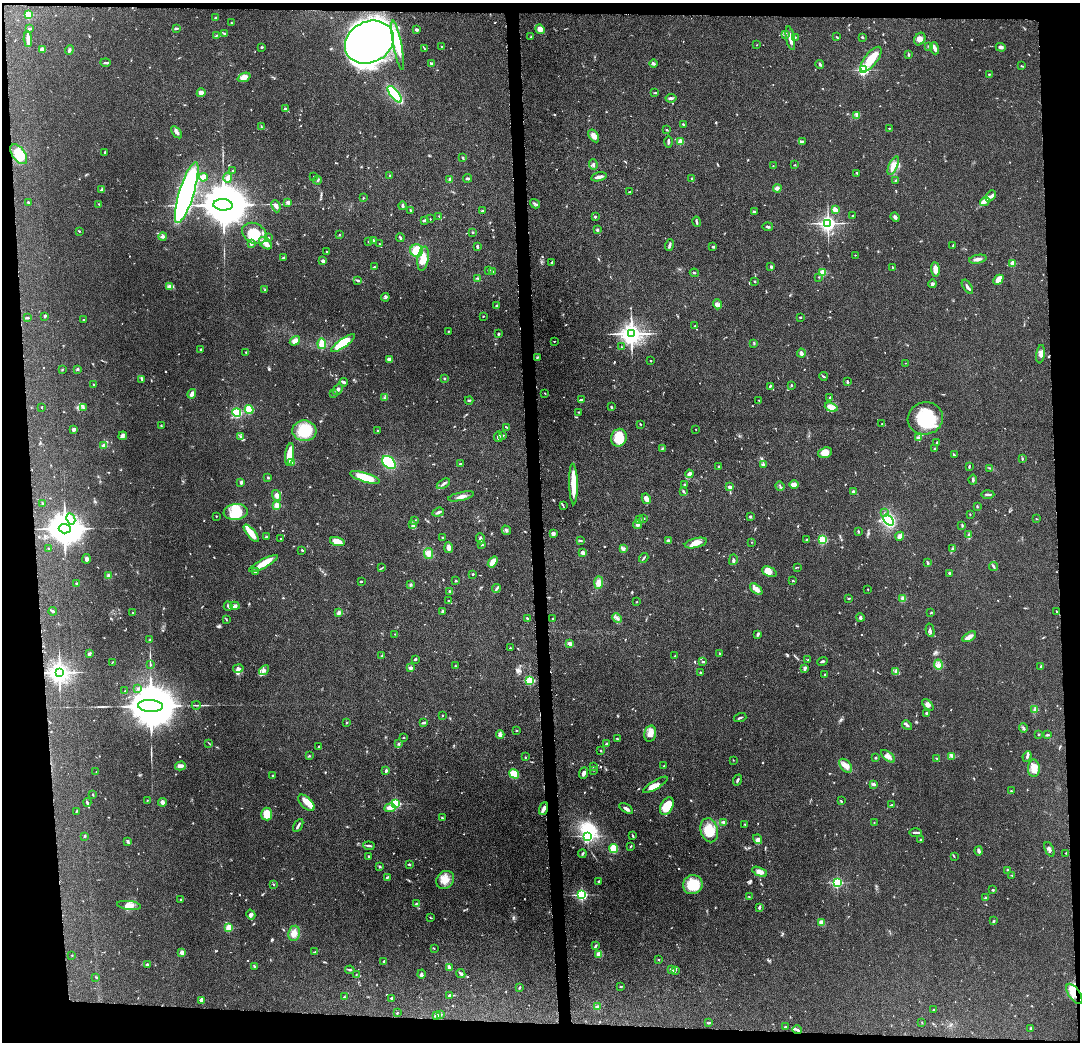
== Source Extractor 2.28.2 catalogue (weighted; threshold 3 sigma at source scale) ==
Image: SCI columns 1-4312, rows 64-4221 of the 4313 x 4285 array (HDU 1 of 3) = the unmasked area's bounding box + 8 px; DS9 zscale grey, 4 x 4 block average (1 PNG px = mean of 4 x 4 image px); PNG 1082 x 1044 px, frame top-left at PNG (2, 3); each listed source drawn as its Kron ellipse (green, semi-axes under 4 px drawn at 4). Shown black and unused: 9% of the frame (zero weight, under 4 of 8 exposures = <1% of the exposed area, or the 3 px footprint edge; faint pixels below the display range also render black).
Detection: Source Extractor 2.28.2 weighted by HDU 2 'WHT'. Background 0.132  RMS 0.0055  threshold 0.0224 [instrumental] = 3 sigma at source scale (4.09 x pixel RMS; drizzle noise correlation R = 1.36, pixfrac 0.8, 0.05/0.05 arcsec/px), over >= 5 px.
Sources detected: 799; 5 too faint to see at this stretch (4 x 4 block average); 4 inside a brighter object's white glare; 4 cosmic-ray / hot-pixel residue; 1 long thin detection or spike segment (spike, bleed or trail) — neither listed nor drawn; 12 coinciding with a brighter row at this scale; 32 inside a brighter listed object's ellipse — not listed separately; of the other 741, all 500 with FLUX_AUTO >= 1.5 (the completeness limit of this list) listed and drawn (241 fainter detections not listed), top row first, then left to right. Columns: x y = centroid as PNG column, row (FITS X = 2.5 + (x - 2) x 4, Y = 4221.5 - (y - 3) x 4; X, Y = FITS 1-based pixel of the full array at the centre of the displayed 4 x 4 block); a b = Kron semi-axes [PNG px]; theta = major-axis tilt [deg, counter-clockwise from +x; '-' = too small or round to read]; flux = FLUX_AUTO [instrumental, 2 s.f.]
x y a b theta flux
28 15 2 2 - 170
216 18 2 2 - 4.4
231 23 2 2 - 1.9
176 28 4 2 - 3.8
30 29 2 2 - 3.7
540 29 5 4 - 16
417 30 3 2 - 6.9
225 33 2 2 - 2.1
216 35 3 2 - 2.1
785 35 3 2 - 2.5
531 37 2 2 - 1.7
795 37 2 2 - 2.2
836 37 4 2 - 2.2
862 37 3 2 - 2.8
790 38 12 3 -80 17
28 39 8 3 -86 21
920 39 7 5 58 15
369 42 25 20 27 2300
398 45 25 4 -79 50
757 45 2 2 - 1.7
929 46 3 2 - 2
262 47 2 2 - 3.5
442 47 2 2 - 2
1001 47 5 3 - 6.8
935 48 6 2 -71 11
42 49 4 3 - 6.2
424 49 4 2 - 2.2
69 50 5 3 - 6.5
908 54 3 2 - 3.8
871 59 15 6 52 66
105 63 5 2 - 4.7
432 64 3 2 - 9.4
653 64 4 2 - 6
820 64 4 2 - 3.9
1021 66 3 2 - 2.8
863 70 2 2 - 470
989 74 2 2 - 3.3
244 77 7 3 21 23
201 93 4 3 - 13
655 93 3 2 - 1.9
395 94 10 3 -52 230
671 98 5 2 - 5.6
286 109 4 2 - 8.9
857 115 3 2 - 4.1
683 124 3 2 - 2.7
261 127 3 2 - 2
889 128 2 2 - 2.3
667 130 2 2 - 2.5
177 132 7 3 -52 9.1
594 136 7 4 -56 19
802 141 2 2 - 2.8
668 142 6 2 -89 5.1
680 142 2 2 - 95
105 153 3 2 - 2.6
19 154 11 6 -53 69
462 158 3 2 - 4.6
593 165 5 2 - 4.7
795 165 2 2 - 1.8
773 166 2 2 - 1.6
893 166 10 4 66 19
233 170 2 2 - 2.3
857 173 2 2 - 3.1
390 175 2 2 - 2.1
314 176 2 2 - 1.8
203 177 4 3 - 17
599 177 8 2 13 16
228 178 5 3 - 7.1
467 178 4 3 - 4.5
691 178 2 2 - 6.4
450 179 4 3 - 6
318 180 4 2 - 2.9
896 180 2 2 - 2.6
777 188 4 3 - 9.2
102 190 3 2 - 8.8
629 192 2 2 - 2.1
187 193 32 7 73 970
991 196 6 2 49 8.8
363 198 3 2 - 1.7
985 201 5 2 - 8.5
28 202 2 2 - 3.2
288 202 3 3 - 8.3
99 204 2 2 - 2.5
535 204 5 2 - 3.8
223 205 9 5 -3 24000
276 206 6 3 -68 8.9
403 206 4 3 - 5.5
410 210 3 2 - 2.7
835 210 3 3 - 17
482 211 3 2 - 5.3
755 211 3 2 - 2.3
439 216 2 2 - 2.4
852 216 2 2 - 2
595 217 2 2 - 9.2
895 217 5 3 - 7.6
430 219 2 2 - 1.6
424 220 3 2 - 6.2
696 222 5 2 - 5
828 223 3 3 - 1400
768 227 5 2 - 4.8
597 230 3 2 - 5.1
79 231 3 2 - 1.9
472 232 2 2 - 2.8
254 233 13 10 -27 61
339 235 2 2 - 2.8
163 236 4 3 - 5
269 238 2 2 - 2.3
400 238 4 2 - 5.5
373 240 4 2 - 3.9
369 241 2 2 - 2.6
266 243 7 5 -41 16
251 244 3 3 - 4.6
379 244 2 2 - 1.6
670 245 6 2 71 7.1
953 246 4 2 - 3
477 247 4 2 - 6.8
712 247 3 2 - 2.8
417 251 6 6 - 44
327 252 2 2 - 2.4
855 255 2 2 - 1.7
283 258 4 2 - 3.4
423 259 12 5 81 47
978 259 9 3 10 13
323 261 2 2 - 28
552 262 4 2 - 2.7
1013 263 2 2 - 76
374 267 2 2 - 1.8
771 267 3 2 - 5.2
893 268 3 2 - 3.1
935 269 7 3 -85 32
489 270 2 2 - 4.6
493 272 2 2 - 2
694 273 4 2 - 2.9
823 273 2 2 - 160
819 277 2 2 - 2.2
477 278 4 2 - 2.3
357 280 2 2 - 1.8
998 280 6 4 44 27
755 281 2 2 - 2.8
932 284 4 3 - 5.5
170 287 4 3 - 6.6
967 287 8 2 -56 8.2
265 290 2 2 - 1.6
385 297 4 4 - 5
717 304 5 3 - 7.7
497 306 4 2 - 4.4
45 316 3 2 - 5.1
483 316 2 2 - 1.7
800 317 2 2 - 2.8
27 318 4 2 - 2.6
84 320 2 2 - 1.6
695 326 2 2 - 1.8
448 331 3 2 - 1.9
498 334 2 2 - 4.1
631 334 4 3 - 3000
295 341 5 4 - 14
554 341 2 2 - 1.7
343 343 14 4 35 76
754 343 2 2 - 2.5
322 344 5 3 - 64
622 347 3 2 - 1.9
200 349 2 2 - 2.2
246 352 3 2 - 2.4
801 353 4 2 - 9.9
1041 354 9 4 82 15
537 357 3 2 - 3
389 360 3 3 - 19
651 361 2 2 - 7.1
905 363 2 2 - 1.7
78 369 3 2 - 3.7
62 370 2 2 - 2.5
823 376 4 2 - 2.8
142 379 3 2 - 2.8
444 379 2 2 - 2.1
344 382 4 2 - 8
848 382 3 2 - 3.3
94 385 2 2 - 4.8
791 385 3 2 - 2.3
770 386 3 2 - 4.1
338 389 6 3 47 8.2
545 393 2 2 - 1.7
192 394 5 3 - 11
334 394 2 2 - 1.8
830 397 2 2 - 2.7
384 398 3 2 - 3.2
469 400 4 2 - 3.6
581 400 3 2 - 4.1
759 400 2 2 - 2.5
42 407 2 2 - 2.3
611 407 3 2 - 3.1
831 407 6 3 -21 23
83 408 2 2 - 2.1
249 409 4 4 - 35
579 412 2 2 - 1.6
237 413 4 4 - 90
925 418 18 16 17 160
640 424 3 2 - 2.2
882 424 2 2 - 2.5
161 426 3 2 - 2.3
506 427 3 2 - 2.3
74 429 3 3 - 5.7
696 429 2 2 - 2.5
304 431 12 10 -4 110
377 431 2 2 - 2.2
123 436 4 3 - 5.8
502 436 3 2 - 4.8
240 437 2 2 - 1.9
498 437 5 3 - 8.3
918 437 2 2 - 2.4
619 438 9 7 71 70
937 442 2 2 - 2.2
104 446 4 3 - 6.7
662 448 3 2 - 2.8
934 449 2 2 - 2.1
825 453 7 5 20 28
290 454 11 4 81 50
954 455 3 2 - 2.4
1022 459 3 2 - 2.6
292 462 2 2 - 77
389 462 8 5 -40 190
460 464 3 2 - 3.1
763 465 3 2 - 6
719 466 2 2 - 2.2
969 466 4 2 - 3.4
990 468 2 2 - 1.5
689 474 4 3 - 14
365 477 16 4 -17 71
268 478 2 2 - 3.4
973 480 5 2 - 4.1
241 482 4 3 - 4
443 484 7 2 32 8.2
573 484 20 3 -88 73
794 484 5 2 - 22
684 485 3 2 - 3.7
780 486 5 2 - 2.5
730 487 4 2 - 6.7
683 491 3 2 - 5.1
853 492 2 2 - 12
988 494 6 2 1 6.6
277 495 6 4 -74 11
461 496 13 3 13 13
646 499 5 3 - 27
42 503 3 2 - 2.5
276 505 2 2 - 68
563 506 4 2 - 2.7
977 507 3 2 - 2.3
236 512 12 8 7 58
438 512 6 2 19 7.1
884 513 3 2 - 2.2
970 514 2 2 - 1.9
216 516 2 2 - 1.8
750 517 2 2 - 4.8
643 518 2 2 - 2.1
71 519 6 2 -62 10
1036 519 2 2 - 1.9
415 520 3 2 - 2.3
639 520 3 3 - 6.4
888 520 6 3 -50 210
412 524 3 2 - 3.7
637 525 4 4 - 6.6
962 525 4 2 - 2.3
65 529 6 5 - 9200
506 530 5 2 - 4.1
858 531 3 2 - 2.8
251 533 10 3 -51 39
553 534 3 3 - 9.1
969 534 4 2 - 3.2
900 536 4 4 - 12
266 537 2 2 - 3
442 537 2 2 - 1.6
281 539 2 2 - 2.8
480 539 5 3 - 7.1
807 539 3 2 - 2.1
581 540 3 2 - 2.4
823 540 2 2 - 230
668 541 4 3 - 8
337 542 7 3 -17 40
751 542 2 2 - 1.6
696 543 11 4 13 24
482 545 4 2 - 2.3
49 548 2 2 - 1.7
449 548 5 3 - 10
623 548 4 3 - 6.9
952 549 3 2 - 2.7
302 550 3 2 - 2.4
583 553 3 3 - 15
428 554 5 4 - 19
644 558 5 2 - 3.9
86 559 5 3 - 7.5
733 560 5 2 - 5.3
493 562 6 4 52 26
263 563 16 4 28 39
927 563 3 2 - 5.8
993 566 4 2 - 3.9
798 567 2 2 - 1.5
381 568 3 2 - 2.5
255 572 4 2 - 7.3
769 572 8 4 -24 39
950 573 3 2 - 4.6
473 574 2 2 - 4.1
108 575 3 3 - 4.3
361 581 3 2 - 2.8
456 581 3 2 - 2.7
793 581 3 2 - 1.9
599 583 6 4 86 16
77 584 3 2 - 2.9
411 584 2 2 - 2.8
496 589 5 3 - 5.1
756 589 7 4 -41 18
868 589 2 2 - 1.7
450 591 3 2 - 3.3
849 598 2 2 - 3.2
903 598 3 3 - 9.5
448 600 2 2 - 2.6
637 602 2 2 - 2.2
228 606 4 2 - 3.9
235 606 4 4 - 7
53 611 4 3 - 5.5
442 611 3 2 - 5.1
1056 611 2 2 - 1.8
133 613 3 2 - 2.6
339 613 3 3 - 8.6
931 613 2 2 - 2.4
860 617 4 2 - 6.6
527 618 3 2 - 3.3
553 618 2 2 - 1.5
617 618 5 3 - 8
226 620 2 2 - 1.6
930 630 7 2 -76 4.9
395 634 2 2 - 1.7
758 634 3 2 - 5.8
969 637 7 3 32 21
150 639 3 2 - 1.8
570 644 4 3 - 9.5
510 648 3 2 - 2.4
720 653 2 2 - 1.9
89 654 3 2 - 6.1
382 655 2 2 - 1.8
675 656 3 2 - 2.8
415 659 2 2 - 4.4
808 660 2 2 - 1.5
822 661 5 2 - 4.6
112 662 4 2 - 1.7
703 662 3 2 - 3
150 664 2 2 - 1.7
938 665 5 4 - 12
455 666 3 2 - 2.1
1041 666 3 2 - 1.9
238 668 5 4 - 10
410 668 4 3 - 7
805 668 3 2 - 8.3
264 670 6 3 42 7.8
59 672 3 3 - 2700
700 672 2 2 - 2.2
896 672 3 2 - 3
825 675 3 2 - 1.5
530 680 2 2 - 230
138 689 3 2 - 3
125 691 2 2 - 1.8
196 705 4 2 - 2.9
928 705 7 4 -47 10
150 706 12 6 -3 31000
1034 710 3 2 - 3.3
927 713 3 2 - 4.1
443 715 2 2 - 2
740 718 6 2 18 4.8
346 723 3 2 - 1.7
424 723 3 2 - 3.2
907 725 5 2 - 6
1023 728 5 2 - 3.9
516 731 2 2 - 2.4
650 734 8 6 77 20
1038 734 2 2 - 3.9
500 735 4 3 - 12
1048 735 3 2 - 2.6
403 738 2 2 - 1.6
617 739 2 2 - 1.8
209 743 3 2 - 1.5
398 744 2 2 - 3.3
606 744 3 2 - 2
319 747 3 2 - 4.8
601 751 2 2 - 1.9
309 756 3 2 - 2.4
888 756 8 4 -40 15
952 756 2 2 - 1.7
1027 756 5 2 - 6.7
525 757 2 2 - 1.8
876 758 2 2 - 3.1
937 758 3 2 - 2.3
733 760 2 2 - 1.6
180 766 5 3 - 12
664 766 2 2 - 2.3
846 766 8 5 -50 20
593 767 2 2 - 3
1034 768 9 6 -89 32
594 770 3 2 - 2.2
386 771 3 2 - 4.9
96 772 2 2 - 1.7
584 773 6 3 66 9.6
514 774 5 4 - 44
273 776 4 2 - 3.9
738 780 5 2 - 4.3
873 784 3 2 - 5.6
655 785 14 4 31 31
1011 791 2 2 - 2.1
93 794 2 2 - 1.7
147 800 2 2 - 1.6
841 801 3 2 - 2.1
87 802 4 2 - 3.8
162 802 4 3 - 10
306 803 10 5 -45 25
395 804 2 2 - 370
891 805 3 2 - 2.9
667 806 9 6 60 71
390 808 5 3 - 26
543 808 6 3 70 14
626 809 8 3 -33 10
76 811 3 2 - 2.5
267 814 6 5 - 44
442 818 3 2 - 2.7
724 822 4 2 - 6.9
874 823 2 2 - 2.6
745 824 2 2 - 2.8
298 825 7 2 60 7.1
709 830 12 8 -75 62
915 832 6 2 1 6.5
84 836 3 2 - 2.9
588 836 2 2 - 500
633 836 4 2 - 3.5
758 839 5 4 - 7.9
920 840 2 2 - 2.2
128 842 2 2 - 2.2
369 846 6 2 -7 5.7
631 846 3 2 - 2.7
614 849 4 4 - 56
1049 849 8 3 -66 7.2
979 851 5 3 - 6.9
1066 853 2 2 - 3.3
582 854 4 2 - 3.1
369 856 2 2 - 3.3
954 856 3 2 - 1.7
409 864 2 2 - 3.6
380 866 3 2 - 3.1
1008 870 3 2 - 3
760 872 8 4 -23 16
1012 875 3 2 - 2
387 877 4 2 - 4.4
445 880 10 8 47 31
599 881 2 2 - 18
837 883 2 2 - 400
273 884 2 2 - 1.9
693 885 10 9 - 81
992 890 2 2 - 2.3
582 895 2 2 - 550
749 897 2 2 - 1.6
986 897 4 2 - 3.5
180 899 2 2 - 2.5
416 904 3 2 - 2.7
129 905 12 4 -6 19
759 907 3 3 - 3.8
251 915 5 4 - 7.2
430 917 4 2 - 2.2
994 920 3 2 - 2.5
822 923 3 2 - 34
229 928 2 2 - 150
294 933 7 6 - 19
595 946 3 2 - 4.2
434 948 2 2 - 1.6
182 952 2 2 - 56
315 952 3 2 - 1.8
599 954 2 2 - 92
72 955 2 2 - 1.8
659 960 2 2 - 6.2
384 961 3 2 - 3.2
147 965 4 2 - 4.4
254 966 3 2 - 2.9
449 967 4 2 - 7.1
350 970 5 2 - 3.9
672 970 4 2 - 4.9
676 970 2 2 - 1.9
421 974 4 4 - 7.3
461 974 5 2 - 10
356 975 3 2 - 1.5
96 977 3 2 - 2.3
621 986 3 2 - 1.9
520 987 3 2 - 2.5
1074 994 11 5 -54 37
449 995 4 2 - 3.2
344 997 3 2 - 2.1
391 998 2 2 - 9.4
201 1000 4 2 - 11
597 1007 3 3 - 3.8
934 1010 2 2 - 1.8
397 1013 3 2 - 2.3
441 1014 2 2 - 2
437 1016 4 2 - 12
709 1023 3 2 - 3.2
922 1023 3 2 - 1.6
785 1027 3 2 - 2.8
1031 1028 3 3 - 3.1
797 1030 5 2 - 5.6
Overlapping masked pixels (flux is a lower limit): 2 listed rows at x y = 543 808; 1074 994
Diffuse or blended objects may show on this block-average render without a row.